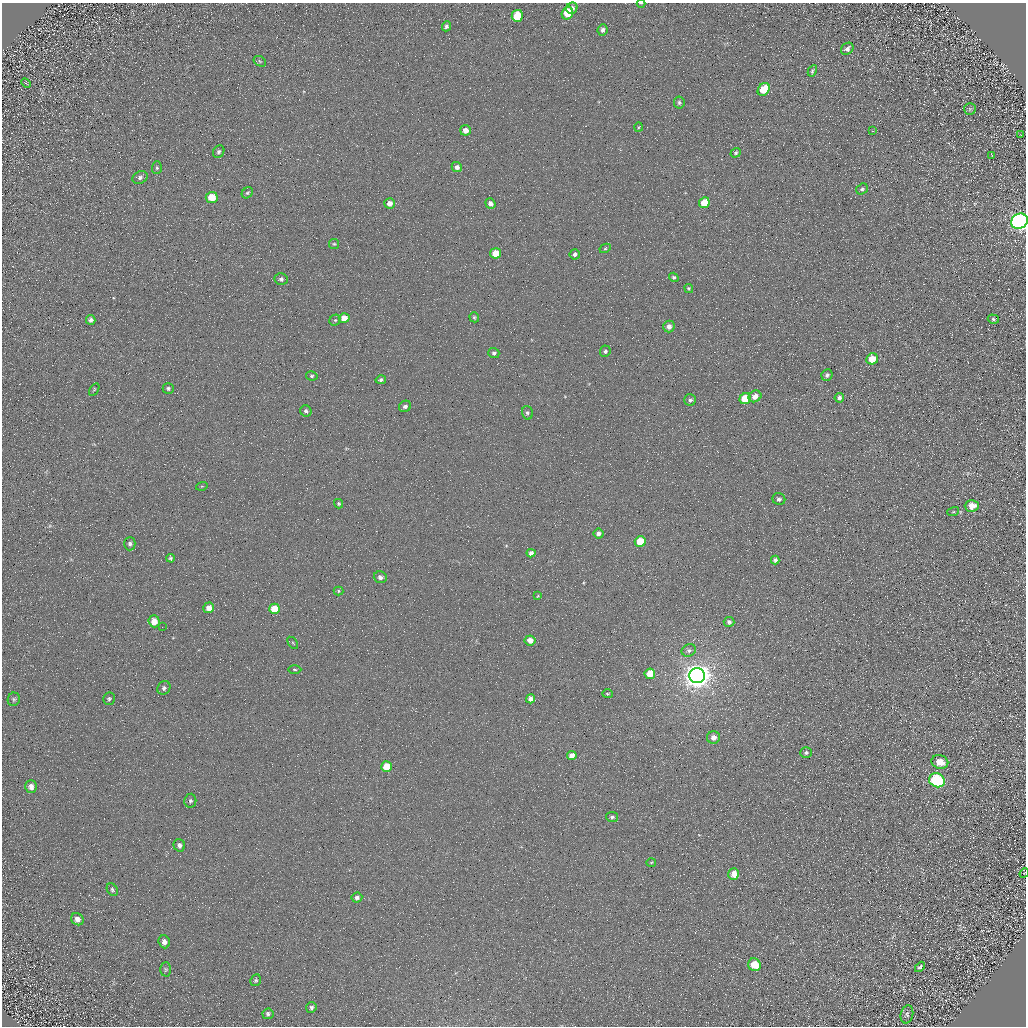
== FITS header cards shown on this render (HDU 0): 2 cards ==
NAXIS1  =                 1024 / Required FITS header
NAXIS2  =                 1024 / Required FITS header

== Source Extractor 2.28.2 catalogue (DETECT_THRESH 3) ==
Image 1024 x 1024 px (HDU 0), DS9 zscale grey, 1 PNG px = 1 image px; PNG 1028 x 1028 px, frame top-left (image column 1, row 1024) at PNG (2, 3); each listed source drawn as its Kron ellipse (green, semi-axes under 4 px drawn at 4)
Background 4.31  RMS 8.8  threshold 26.3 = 3 sigma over >= 5 px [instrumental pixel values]
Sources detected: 112; all 112 listed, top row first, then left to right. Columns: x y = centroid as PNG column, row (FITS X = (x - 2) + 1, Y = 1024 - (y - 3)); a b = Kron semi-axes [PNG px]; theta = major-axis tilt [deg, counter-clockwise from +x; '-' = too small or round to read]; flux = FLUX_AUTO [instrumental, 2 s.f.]
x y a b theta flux
641 3 4 3 - 480
572 8 6 5 - 2800
567 13 6 5 - 14000
517 16 6 5 - 18000
446 26 5 4 - 1800
602 30 6 5 - 1900
847 49 7 5 41 2100
260 61 7 4 -33 900
812 71 6 4 62 990
26 83 5 3 - 670
764 89 7 5 54 15000
679 102 6 5 - 1200
970 109 6 6 - 1100
638 127 5 3 - 600
465 130 5 5 - 5000
873 131 2 2 - 400
1021 135 2 2 - 370
219 152 6 5 - 1400
736 153 5 4 - 950
992 155 3 2 - 370
457 167 5 5 - 2800
157 168 6 5 - 1000
140 177 8 6 28 1800
862 189 6 5 - 1300
247 193 6 5 - 1000
212 197 6 5 - 12000
389 203 5 5 - 4500
704 203 5 5 - 16000
490 204 5 5 - 3100
1019 221 8 7 - 350000
334 244 5 5 - 820
605 248 6 4 29 810
495 253 5 5 - 11000
575 254 5 5 - 1800
674 277 5 4 - 1200
281 279 6 6 - 1900
689 288 5 4 - 730
474 317 5 4 - 930
344 318 5 5 - 7600
993 319 6 4 -16 980
91 320 5 4 - 2000
335 320 6 5 - 1100
669 326 6 5 - 3400
605 351 6 5 - 1100
494 353 5 5 - 1500
872 359 6 5 - 11000
827 375 6 5 - 1700
312 376 6 4 -13 900
381 380 5 4 - 1500
168 388 5 5 - 1200
94 389 7 4 57 710
755 396 7 5 31 3800
839 398 5 4 - 2200
745 399 6 5 - 22000
690 400 6 5 - 1700
405 406 6 5 - 1900
306 411 6 5 - 1600
527 413 6 5 - 1400
202 486 6 3 17 570
779 499 6 6 - 1700
339 504 5 4 - 870
972 506 7 5 2 7900
953 512 6 4 18 760
598 534 5 5 - 2200
640 541 5 5 - 19000
130 544 7 5 89 1700
531 553 4 4 - 2700
170 558 4 4 - 1000
775 560 4 4 - 1600
380 577 7 6 - 2700
338 591 5 4 - 730
538 596 4 3 - 600
209 608 5 5 - 5200
274 609 5 5 - 14000
154 621 6 5 - 7200
729 622 5 5 - 1500
162 627 2 2 - 280
530 640 5 5 - 5300
293 643 7 3 -54 680
689 650 7 6 - 1700
295 669 7 3 -1 760
650 674 5 5 - 11000
697 676 8 7 - 870000
164 688 7 6 - 1500
607 694 5 4 - 770
14 699 7 6 - 1000
109 699 6 6 - 1100
531 699 4 4 - 3600
713 737 6 6 - 3800
806 753 6 5 - 1400
572 755 5 4 - 4500
940 762 8 7 - 8700
387 767 5 5 - 12000
937 780 8 7 - 74000
31 787 6 5 - 3000
190 801 7 6 - 1400
612 817 6 5 - 1200
179 845 6 5 - 2200
651 863 5 3 - 570
1024 873 5 4 - 550
734 874 6 5 - 7200
112 890 6 5 - 1100
357 898 5 5 - 2000
77 919 6 5 - 2700
164 942 6 5 - 3000
754 965 6 6 - 12000
920 967 6 3 46 1000
166 969 7 5 90 1000
256 980 6 5 - 990
311 1007 5 5 - 1200
268 1014 5 5 - 1400
907 1014 9 6 78 1800
At the frame edge (FLAGS 8, measured only in part): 3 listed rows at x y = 641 3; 1019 221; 1024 873